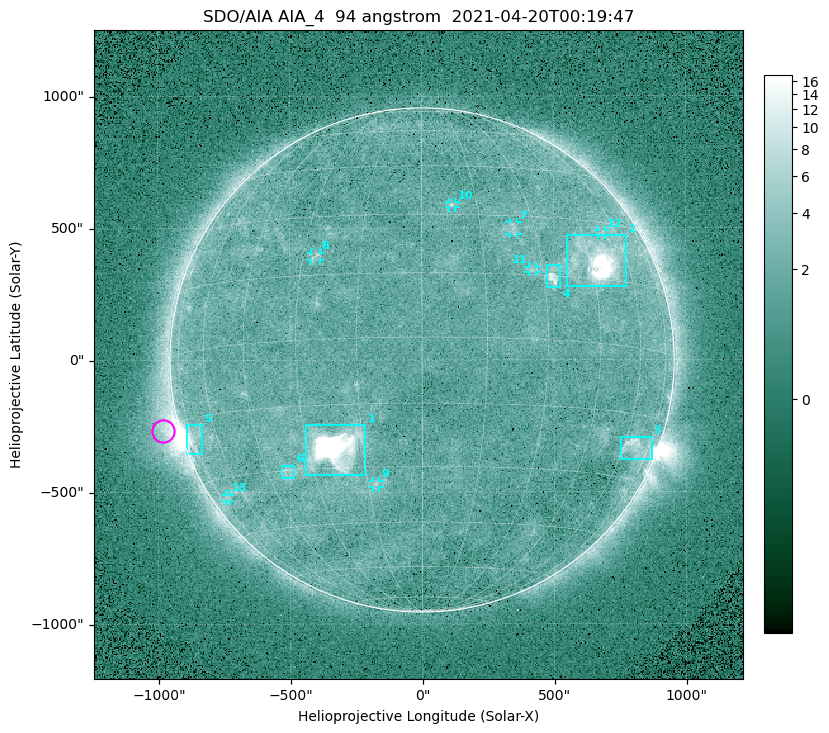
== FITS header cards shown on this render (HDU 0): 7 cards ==
TELESCOP= 'SDO/AIA '
INSTRUME= 'AIA_4   '
WAVELNTH=                   94
WAVEUNIT= 'angstrom'
DATE-OBS= '2021-04-20T00:19:47.12'
CTYPE1  = 'HPLN-TAN'
CTYPE2  = 'HPLT-TAN'

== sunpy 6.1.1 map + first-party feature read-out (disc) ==
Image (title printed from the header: SDO/AIA AIA_4  94 angstrom  2021-04-20T00:19:47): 512 x 512 px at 4.8 arcsec/px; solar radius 955 arcsec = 199 px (full disc in frame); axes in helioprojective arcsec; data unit not stated in the header (colour bar unlabelled)
Orientation: roll -0.138 deg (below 1 deg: not rotated)
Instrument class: DISC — disc imager (sunpy class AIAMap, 94 A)
Bright regions (active regions / flare kernels): reference = the median radial profile (limb darkening/brightening removed); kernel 5 px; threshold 5 sigma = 2.43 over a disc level ~1.74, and >= 1.15x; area >= 9 px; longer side >= 5 px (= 24 arcsec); searched inside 0.97 R_sun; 13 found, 13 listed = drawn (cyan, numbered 1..; 7 of them under ~33 arcsec drawn as corner ticks so the feature stays visible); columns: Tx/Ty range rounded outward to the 10 arcsec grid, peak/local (2 s.f.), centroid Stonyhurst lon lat
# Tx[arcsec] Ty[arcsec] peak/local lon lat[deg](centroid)
1 -440..-210 -440..-240 717 -22 -25
2 550..780 280..470 37 +48 +20
3 750..870 -380..-290 4.4 +67 -22
4 470..530 270..360 6 +33 +15
5 -900..-830 -360..-240 6.8 -73 -19
6 -540..-480 -450..-400 3.1 -38 -30
7 330..370 470..520 2.8 +24 +26
8 -420..-380 380..410 3 -26 +20
9 -190..-160 -480..-450 2.8 -13 -34
10 100..130 580..600 3.1 +8 +33
11 400..440 330..360 2.8 +27 +16
12 670..700 470..490 2.6 +53 +27
13 -750..-730 -540..-510 2.3 -70 -35
Off-limb structures (1.02-1.3 R_sun): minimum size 50 px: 7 found; the strongest spans PA ~90..115 deg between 1.02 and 1.2 R_sun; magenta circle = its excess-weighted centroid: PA ~105 deg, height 1.06 R_sun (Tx ~-980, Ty ~-270 arcsec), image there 4.7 x the reference